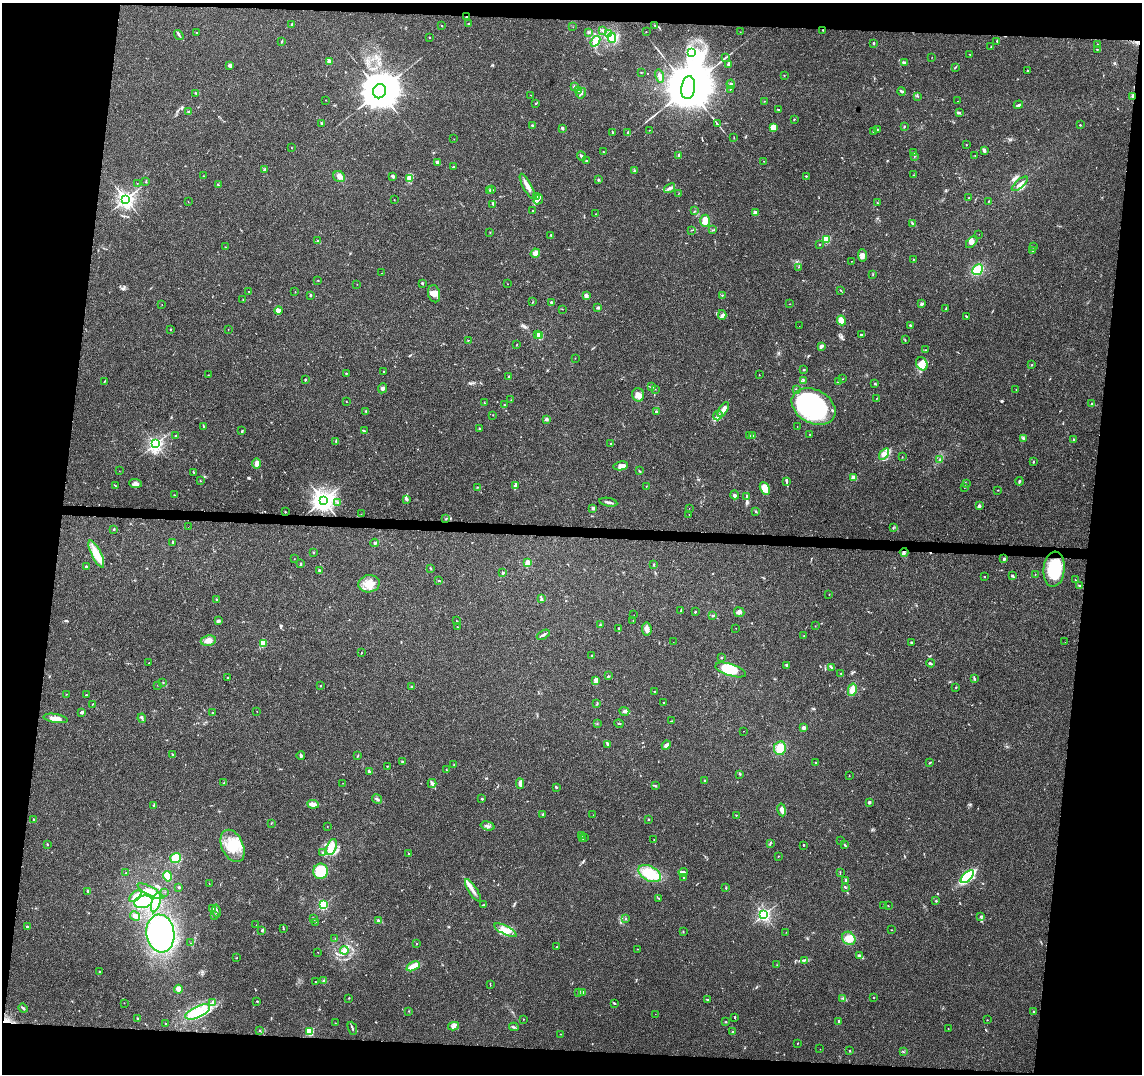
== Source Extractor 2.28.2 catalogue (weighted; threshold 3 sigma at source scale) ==
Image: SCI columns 1-4558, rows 229-4515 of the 4568 x 4800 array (HDU 1 of 3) = the unmasked area's bounding box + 8 px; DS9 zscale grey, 4 x 4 block average (1 PNG px = mean of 4 x 4 image px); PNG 1144 x 1076 px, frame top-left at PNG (2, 3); each listed source drawn as its Kron ellipse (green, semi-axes under 4 px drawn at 4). Shown black and unused: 15% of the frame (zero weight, under 3 of 4 exposures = <1% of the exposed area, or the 3 px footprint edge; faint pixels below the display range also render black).
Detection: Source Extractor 2.28.2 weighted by HDU 2 'WHT'. Background 0.0473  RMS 0.0036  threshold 0.0163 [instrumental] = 3 sigma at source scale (4.5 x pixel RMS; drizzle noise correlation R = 1.50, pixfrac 1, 0.0396/0.0396 arcsec/px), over >= 5 px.
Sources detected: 544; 1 too faint to see at this stretch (4 x 4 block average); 4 inside a brighter object's white glare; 2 cosmic-ray / hot-pixel residue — neither listed nor drawn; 7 coinciding with a brighter row at this scale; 38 inside a brighter listed object's ellipse — not listed separately; the other 492 listed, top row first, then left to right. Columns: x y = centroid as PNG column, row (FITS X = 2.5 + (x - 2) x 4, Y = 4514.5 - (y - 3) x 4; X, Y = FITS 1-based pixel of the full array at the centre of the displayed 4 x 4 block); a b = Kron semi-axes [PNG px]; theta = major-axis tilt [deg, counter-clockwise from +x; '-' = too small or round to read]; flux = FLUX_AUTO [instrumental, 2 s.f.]
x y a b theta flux
466 17 3 2 - 1.6
292 24 2 2 - 2.8
469 24 3 2 - 1.6
442 26 2 2 - 0.91
655 26 2 2 - 0.71
573 27 2 2 - 0.52
603 30 2 2 - 2.3
823 30 3 2 - 1.3
589 32 2 2 - 2.3
646 32 2 2 - 0.55
740 32 2 2 - 0.53
197 33 2 2 - 0.82
608 34 4 2 - 4
179 35 5 2 - 2.9
429 37 2 2 - 1.2
612 38 5 3 - 7
282 41 2 2 - 1.1
595 41 6 3 52 9.2
997 41 3 2 - 2.1
873 43 2 2 - 2.7
1097 44 2 2 - 1.5
991 46 2 2 - 0.71
1097 49 2 2 - 1
691 52 3 2 - 1.4
969 54 2 2 - 0.69
932 57 2 2 - 0.43
725 58 2 2 - 1.1
329 62 2 2 - 47
904 63 2 2 - 0.84
729 64 3 2 - 8.3
230 65 3 2 - 5.5
955 67 4 2 - 2
1027 70 2 2 - 1.5
641 72 2 2 - 0.75
784 75 2 2 - 0.88
660 76 7 3 -75 11
731 84 5 3 - 4.1
574 87 3 2 - 2.1
688 88 11 7 81 24000
730 89 2 2 - 0.97
380 91 7 6 - 9600
579 91 4 3 - 9.1
902 91 4 2 - 3.6
196 93 4 2 - 2.6
581 93 5 2 - 4.3
531 95 2 2 - 0.58
918 96 2 2 - 0.99
1133 96 3 2 - 4.2
325 100 2 2 - 0.51
764 101 2 2 - 0.85
958 101 2 2 - 0.32
535 103 2 2 - 1
1018 105 5 2 - 2.6
778 110 2 2 - 1.2
188 112 2 2 - 1.2
960 113 3 2 - 2
794 119 2 2 - 1
322 123 4 2 - 2.5
717 124 2 2 - 0.93
532 125 2 2 - 1.8
1080 125 2 2 - 2
904 126 2 2 - 0.74
773 127 4 3 - 27
562 128 4 2 - 3.6
877 129 2 2 - 0.71
649 130 2 2 - 0.83
873 131 3 2 - 1.3
612 132 3 2 - 1.2
628 133 4 2 - 3.1
734 138 2 2 - 0.86
454 139 2 2 - 0.52
966 145 3 2 - 0.84
291 148 2 2 - 1.2
984 150 3 2 - 5.4
603 151 2 2 - 0.65
914 153 2 2 - 1.2
975 155 2 2 - 1.3
581 156 5 2 - 6.1
679 156 3 2 - 4.4
914 156 3 2 - 1.9
586 161 2 2 - 1.6
764 161 2 2 - 0.58
437 162 3 3 - 7.4
453 167 3 2 - 1.3
265 169 3 2 - 2.3
634 171 2 2 - 1.1
914 175 2 2 - 0.61
203 176 2 2 - 0.73
393 176 3 2 - 4.3
806 176 2 2 - 1.2
339 177 6 5 - 10
409 178 3 3 - 4.6
598 180 2 2 - 3.2
146 181 3 2 - 1.6
137 183 2 2 - 0.36
1020 184 10 3 40 7.3
218 185 3 2 - 1.3
527 186 14 3 -62 12
669 188 6 3 36 5.4
492 189 3 2 - 1.8
490 190 3 2 - 1.8
679 193 2 2 - 0.81
536 197 3 2 - 1.9
969 198 3 2 - 1.3
126 199 3 2 - 960
394 199 2 2 - 0.49
538 200 5 2 - 3.2
188 201 2 2 - 0.48
988 201 2 2 - 0.65
878 203 2 2 - 0.93
493 204 2 2 - 1.8
532 210 2 2 - 0.59
695 211 3 2 - 1.1
755 213 2 2 - 40
596 214 2 2 - 0.81
705 221 6 4 88 16
912 223 3 2 - 2.1
691 230 2 2 - 1.2
712 230 2 2 - 0.85
490 232 2 2 - 0.7
979 234 2 2 - 0.29
550 235 2 2 - 1.1
826 239 2 2 - 160
318 241 4 3 - 4.6
972 242 7 3 46 6.7
820 244 2 2 - 1.5
225 247 2 2 - 0.54
1034 247 2 2 - 1
1033 251 2 2 - 1.2
535 253 5 4 - 13
862 255 6 4 -82 9
913 260 4 2 - 1.8
852 261 2 2 - 0.52
798 267 2 2 - 0.48
978 270 6 5 - 37
381 273 2 2 - 0.37
873 275 2 2 - 0.77
318 280 2 2 - 0.54
422 283 3 2 - 2.2
357 284 2 2 - 0.64
507 284 2 2 - 0.92
841 290 2 2 - 1
249 291 2 2 - 0.85
295 292 2 2 - 0.72
434 294 9 6 -76 13
310 295 2 2 - 3
722 295 2 2 - 1.3
586 296 2 2 - 27
243 300 2 2 - 0.67
533 302 2 2 - 0.65
551 302 3 2 - 4
789 304 2 2 - 0.51
921 304 3 2 - 5.3
162 305 2 2 - 0.42
598 308 3 3 - 2.7
946 308 4 2 - 1.4
562 309 2 2 - 0.55
279 311 4 3 - 8.8
722 315 5 3 - 3.8
967 317 2 2 - 1.4
841 320 5 4 - 19
910 325 3 2 - 1.9
799 326 2 2 - 0.35
170 329 2 2 - 1.3
228 329 2 2 - 0.38
538 334 2 2 - 8.2
861 335 4 2 - 2
539 336 2 2 - 80
468 340 2 2 - 1
905 340 2 2 - 1.1
517 345 2 2 - 0.59
821 346 3 2 - 10
925 350 2 2 - 0.97
575 358 2 2 - 0.51
922 364 7 5 -61 14
1032 365 2 2 - 2.8
804 370 3 2 - 1.4
383 371 2 2 - 0.61
346 373 2 2 - 2.9
208 375 2 2 - 0.81
759 375 2 2 - 0.77
509 376 3 2 - 2.6
843 379 2 2 - 0.59
305 380 3 2 - 2.3
803 380 3 2 - 1.8
105 381 2 2 - 1.7
838 382 3 2 - 5.6
875 384 2 2 - 1.4
652 386 2 2 - 1.3
382 388 5 3 - 6.2
655 389 2 2 - 0.71
796 389 2 2 - 1.1
1016 390 2 2 - 0.52
638 395 7 6 - 11
877 398 2 2 - 0.62
511 400 2 2 - 0.55
346 402 2 2 - 0.48
484 403 2 2 - 1.2
1092 403 2 2 - 0.99
504 405 2 2 - 1.5
814 406 23 16 -29 240
723 410 8 3 58 15
366 411 3 2 - 2
656 412 3 2 - 2.1
493 415 2 2 - 0.98
718 415 5 4 - 7.6
546 419 2 2 - 17
204 426 3 2 - 1.2
797 426 2 2 - 0.47
480 429 3 2 - 2
242 431 3 2 - 2.1
364 431 2 2 - 1.2
809 434 2 2 - 0.81
750 435 2 2 - 1.1
175 436 2 2 - 1.4
752 436 3 3 - 2.7
1023 438 4 2 - 2.7
1074 440 2 2 - 14
336 441 3 2 - 2
155 444 2 2 - 620
610 444 2 2 - 1.2
884 454 6 4 55 10
902 457 2 2 - 0.81
940 459 2 2 - 1.2
1033 462 3 2 - 1.3
257 463 5 3 - 9.1
621 466 7 4 9 9.3
119 471 2 2 - 0.28
639 471 2 2 - 1.2
193 472 2 2 - 1.3
853 478 2 2 - 41
200 481 2 2 - 1.9
1019 481 4 2 - 2.6
787 482 3 2 - 2.3
135 483 6 4 -3 9.4
966 483 2 2 - 0.78
115 485 2 2 - 1.1
515 486 4 3 - 3.3
646 486 2 2 - 0.88
477 487 2 2 - 0.91
964 487 2 2 - 0.93
765 488 7 4 -63 27
998 490 2 2 - 0.86
174 495 2 2 - 0.76
735 495 4 3 - 3.3
747 496 3 2 - 3
406 499 3 3 - 3.4
323 500 3 3 - 1700
338 502 2 2 - 1.4
608 502 9 2 -11 5.6
979 506 4 3 - 3.8
593 508 2 2 - 18
689 508 2 2 - 0.34
755 511 2 2 - 1
285 512 2 2 - 2.6
361 514 2 2 - 0.45
689 515 2 2 - 0.46
445 519 2 2 - 1.4
188 527 2 2 - 1.3
893 528 2 2 - 1.4
114 529 2 2 - 1.9
173 542 3 2 - 1.9
374 543 4 2 - 2.5
313 552 2 2 - 1.6
904 552 4 2 - 2
96 554 15 5 -64 38
294 559 2 2 - 0.65
1004 559 2 2 - 12
527 563 2 2 - 63
301 564 2 2 - 3.3
654 564 2 2 - 1.4
86 566 2 2 - 6.2
431 568 3 2 - 1.4
1054 569 17 10 84 96
319 570 2 2 - 11
503 573 2 2 - 8.5
1035 574 2 2 - 1.1
1012 576 4 2 - 2.6
984 577 2 2 - 1.1
439 580 2 2 - 1.3
1075 580 2 2 - 0.99
369 584 11 8 10 28
1080 586 4 2 - 3.1
829 594 2 2 - 0.69
541 599 3 2 - 2.9
217 600 3 2 - 2.5
681 611 2 2 - 0.82
695 612 2 2 - 5.7
739 612 5 4 - 6.4
634 615 2 2 - 0.39
712 616 2 2 - 1.2
218 621 3 2 - 3
456 621 2 2 - 1
633 621 2 2 - 0.75
600 625 2 2 - 2.3
815 626 2 2 - 0.66
457 627 2 2 - 0.69
618 628 3 2 - 1.8
736 628 2 2 - 0.57
647 629 6 4 -81 10
543 635 7 2 30 4.4
804 636 2 2 - 0.61
208 641 7 5 11 17
673 642 2 2 - 0.72
911 642 2 2 - 4.5
1065 642 2 2 - 0.71
263 643 2 2 - 120
361 653 2 2 - 1.1
592 656 3 2 - 2.9
722 658 2 2 - 3.3
149 663 2 2 - 0.61
930 663 4 3 - 2.7
786 665 3 2 - 2.5
831 667 4 2 - 2
731 670 16 6 -18 82
841 674 2 2 - 0.98
608 676 2 2 - 0.8
228 678 2 2 - 1.2
974 678 3 2 - 2.6
596 680 3 3 - 4.4
163 682 2 2 - 0.65
158 685 2 2 - 0.66
320 686 2 2 - 0.81
412 687 3 2 - 3.1
956 687 2 2 - 1.2
852 690 6 4 78 14
654 692 2 2 - 0.88
66 694 2 2 - 0.57
86 695 3 2 - 1.7
663 702 2 2 - 1.6
92 704 3 2 - 0.93
597 704 3 2 - 1.4
257 711 2 2 - 0.44
624 711 5 3 - 4.1
82 712 4 2 - 4.1
213 713 2 2 - 1.2
56 718 12 4 -10 16
142 718 5 2 - 2.7
671 721 2 2 - 0.99
597 724 2 2 - 0.75
619 724 4 2 - 1.4
804 728 2 2 - 28
744 731 2 2 - 0.41
607 744 2 2 - 5.9
666 745 5 3 - 7.6
780 748 7 6 - 28
172 754 2 2 - 5.2
301 755 4 3 - 3.6
358 756 3 2 - 1.5
402 761 2 2 - 0.99
816 762 2 2 - 0.95
930 762 2 2 - 0.78
454 765 2 2 - 0.91
387 766 2 2 - 1.1
446 770 2 2 - 0.94
369 771 3 2 - 3.4
740 774 2 2 - 0.97
849 776 2 2 - 0.94
705 781 3 2 - 2.5
223 783 3 2 - 1.5
343 783 2 2 - 0.39
432 783 4 3 - 5.1
520 784 5 2 - 10
655 785 2 2 - 1.4
557 788 3 2 - 1.6
377 799 5 2 - 4.4
482 799 2 2 - 5.6
869 802 3 3 - 2.7
313 804 6 3 -6 13
153 806 3 2 - 1.6
782 810 6 2 -79 10
542 814 2 2 - 1.3
593 815 2 2 - 0.51
736 815 2 2 - 0.77
33 819 2 2 - 1.8
648 819 2 2 - 4.7
271 823 3 2 - 0.82
327 826 2 2 - 0.67
488 826 7 2 -15 4.7
582 835 2 2 - 1.3
583 838 2 2 - 0.6
585 838 2 2 - 0.59
654 840 2 2 - 0.54
841 841 2 2 - 0.9
770 843 2 2 - 1.4
48 845 2 2 - 1.1
803 845 2 2 - 3.2
845 845 3 2 - 1.6
232 846 17 10 -65 54
331 847 8 5 68 16
323 852 3 2 - 2
408 853 2 2 - 1.2
778 856 2 2 - 1.1
176 858 5 5 - 39
321 871 8 7 - 55
683 872 4 3 - 7
840 872 2 2 - 0.89
126 873 2 2 - 0.71
650 873 12 7 -29 75
168 876 5 3 - 22
967 877 8 4 45 140
684 878 2 2 - 1.4
846 880 3 2 - 2.4
209 883 2 2 - 0.79
179 887 2 2 - 2.1
845 887 3 2 - 1.5
726 888 4 2 - 1.6
473 890 13 3 -57 11
88 891 3 2 - 2.7
150 891 14 3 -28 33
165 892 2 2 - 0.44
135 896 7 3 44 21
658 898 3 2 - 1.6
936 901 3 2 - 1.4
143 902 9 6 12 39
156 902 10 4 73 29
323 905 2 2 - 260
484 905 2 2 - 1.2
884 905 3 2 - 1
888 906 2 2 - 0.86
213 909 2 2 - 1
216 911 6 2 -82 6.3
764 915 2 2 - 580
135 916 5 2 - 15
215 916 3 2 - 0.93
981 916 3 2 - 1.8
313 919 3 2 - 1.4
626 919 2 2 - 1.1
379 921 4 3 - 6.2
315 922 2 2 - 0.64
256 925 2 2 - 0.49
27 926 2 2 - 5.7
283 929 3 2 - 1.4
262 930 3 2 - 3.3
506 930 12 4 -26 22
892 930 2 2 - 0.65
683 931 2 2 - 1.1
786 932 2 2 - 0.46
160 933 19 14 -82 320
335 938 2 2 - 0.57
849 938 7 6 - 15
190 943 2 2 - 0.7
417 944 2 2 - 3.1
557 947 2 2 - 0.79
637 949 2 2 - 0.71
344 950 4 4 - 6.8
318 952 2 2 - 0.77
859 956 4 3 - 3.3
236 958 2 2 - 0.77
804 960 3 2 - 1.9
777 965 2 2 - 0.75
413 966 7 3 28 26
99 972 3 2 - 1.2
324 981 3 3 - 3.3
315 982 2 2 - 0.61
490 984 2 2 - 0.76
178 989 4 3 - 14
582 992 3 2 - 5
579 993 3 2 - 2.5
349 998 2 2 - 1.1
843 998 2 2 - 0.96
873 998 2 2 - 1
707 1000 2 2 - 0.76
257 1001 2 2 - 3
124 1003 2 2 - 0.73
213 1003 2 2 - 1.6
614 1003 3 2 - 1.8
23 1008 5 2 - 3.4
409 1011 2 2 - 0.89
1034 1011 2 2 - 1.6
198 1012 13 5 26 30
655 1014 2 2 - 0.36
735 1017 2 2 - 2.1
137 1018 2 2 - 1.8
523 1019 2 2 - 1
987 1020 2 2 - 0.58
839 1021 4 2 - 2.8
725 1022 3 2 - 1.2
166 1023 2 2 - 0.84
335 1023 2 2 - 0.81
454 1026 5 4 - 6.2
514 1027 5 2 - 3
352 1028 7 2 -68 3.3
948 1029 2 2 - 0.83
259 1031 2 2 - 1.1
309 1031 2 2 - 170
732 1032 2 2 - 1.7
561 1034 2 2 - 0.7
797 1043 2 2 - 0.7
820 1049 2 2 - 0.53
850 1051 2 2 - 1.1
903 1052 2 2 - 0.63
Overlapping masked pixels (flux is a lower limit): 3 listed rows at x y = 466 17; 1133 96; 904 552
Diffuse or blended objects may show on this block-average render without a row.